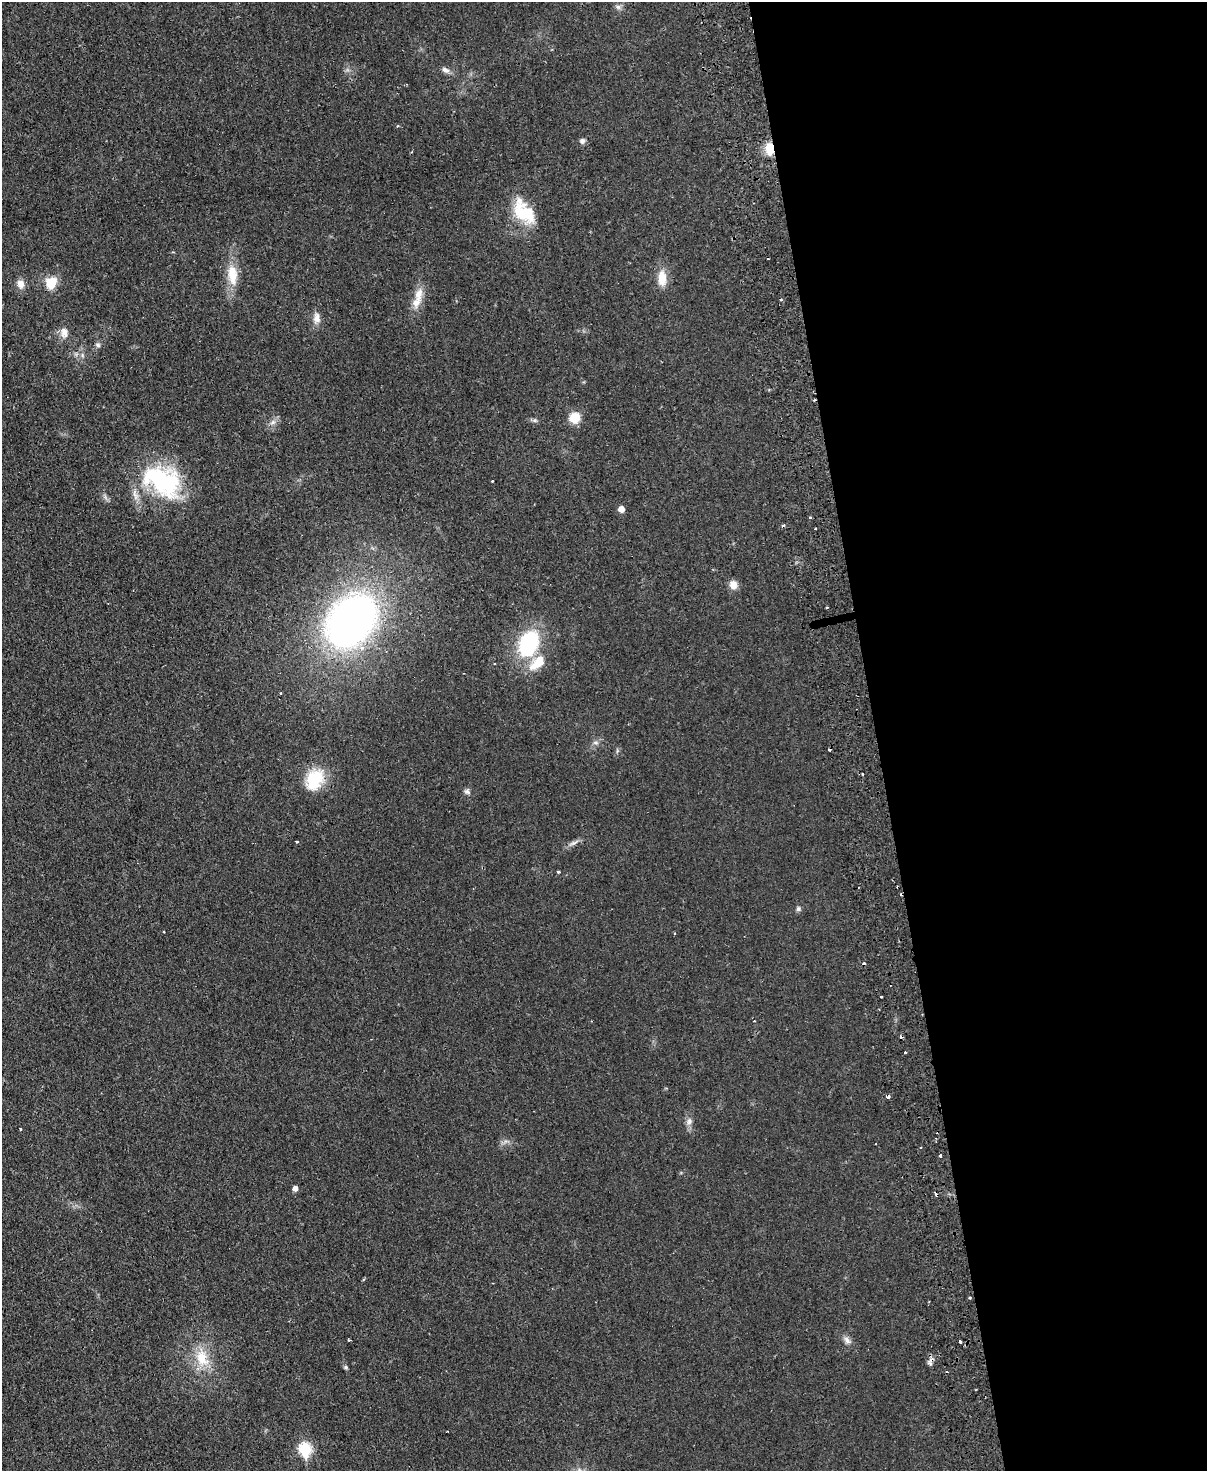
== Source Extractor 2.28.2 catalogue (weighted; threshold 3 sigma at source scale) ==
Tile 8 of 4 x 3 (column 4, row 2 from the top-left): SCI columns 3676-4880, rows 1732-3200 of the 4937 x 4824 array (HDU 1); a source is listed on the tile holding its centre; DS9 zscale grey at full resolution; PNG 1209 x 1473 px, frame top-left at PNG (2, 2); no overlay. Shown black and unused: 27% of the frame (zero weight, under 2 of 3 exposures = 3% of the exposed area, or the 3 px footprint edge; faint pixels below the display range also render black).
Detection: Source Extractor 2.28.2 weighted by HDU 2 'WHT'; one run over the whole footprint, this tile lists its part. Background 0.0361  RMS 0.005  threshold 0.0226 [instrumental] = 3 sigma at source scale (4.5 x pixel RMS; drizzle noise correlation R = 1.50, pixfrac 1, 0.05/0.05 arcsec/px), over >= 5 px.
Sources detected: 59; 12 cosmic-ray / hot-pixel residue — not listed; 2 inside a brighter listed object's ellipse — not listed separately; the other 45 listed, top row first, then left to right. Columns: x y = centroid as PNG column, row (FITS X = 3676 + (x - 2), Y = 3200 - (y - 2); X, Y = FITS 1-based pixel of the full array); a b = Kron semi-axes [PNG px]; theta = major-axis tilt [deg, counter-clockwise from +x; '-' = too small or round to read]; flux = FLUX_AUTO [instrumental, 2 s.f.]
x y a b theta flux
618 7 7 6 - 1.4
445 70 11 7 -28 2.1
582 141 7 6 - 1.4
770 149 14 9 89 8.1
524 212 34 20 -52 20
232 275 27 13 -87 11
662 278 19 10 -86 7.5
51 282 14 11 70 9.1
21 284 10 8 -72 3.7
419 294 18 11 77 5.8
781 300 4 3 - 0.68
317 318 14 9 -87 3.5
64 332 14 10 -89 3.8
98 345 6 6 - 1.1
82 355 6 4 -72 0.84
574 418 11 11 - 8.4
534 420 7 4 -18 0.95
273 422 8 6 35 1.8
162 481 50 34 -29 57
621 509 5 5 - 3.9
810 517 3 3 - 1.5
733 585 10 9 - 4
351 621 47 35 51 250
529 643 32 22 64 37
281 693 3 2 - 0.54
595 743 8 4 -9 1.1
314 780 27 19 62 18
467 791 8 7 - 1.4
297 841 3 3 - 0.76
574 843 17 4 25 2
558 872 3 3 - 1.1
798 909 6 6 - 1.2
164 932 3 2 - 0.54
881 996 3 3 - 0.9
905 1053 3 2 - 0.7
888 1096 3 3 - 3.6
689 1121 10 8 71 2.2
20 1129 3 3 - 1
940 1156 3 3 - 1.1
295 1189 5 5 - 2.4
847 1340 11 7 -49 2.3
960 1342 3 3 - 1.6
202 1358 27 18 -75 14
346 1367 5 5 - 0.79
305 1449 7 6 - 43
Overlapping masked pixels (flux is a lower limit): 1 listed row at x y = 770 149